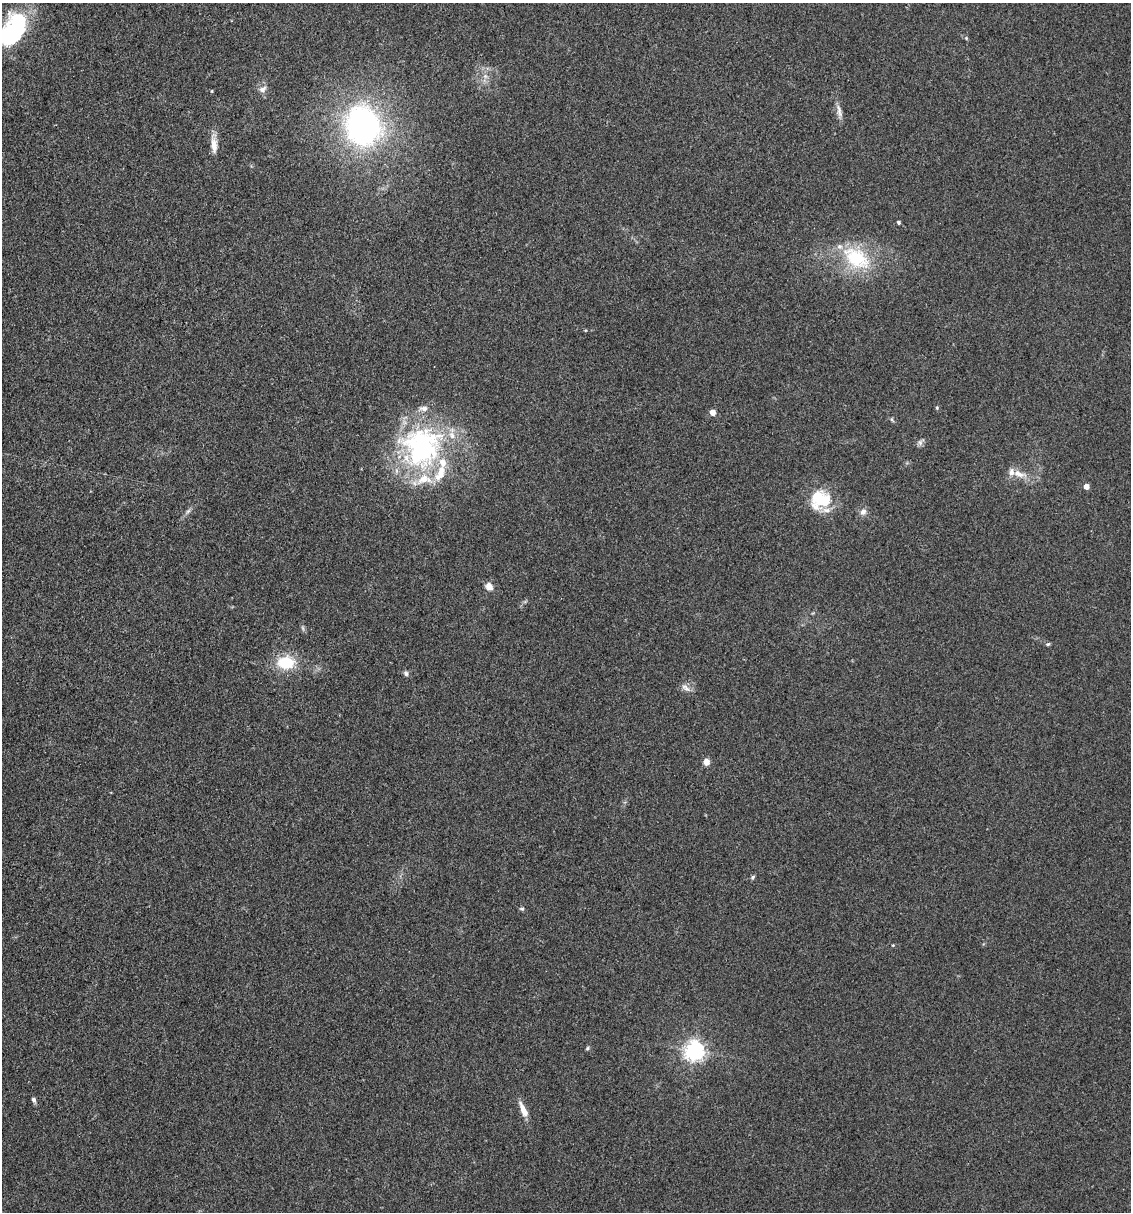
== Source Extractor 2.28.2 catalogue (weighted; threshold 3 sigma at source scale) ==
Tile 11 of 4 x 4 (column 3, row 3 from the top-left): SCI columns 2489-3617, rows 1212-2421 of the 4860 x 4841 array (HDU 1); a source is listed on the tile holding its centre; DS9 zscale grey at full resolution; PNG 1133 x 1214 px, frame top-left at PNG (2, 3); no overlay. Shown black and unused: <1% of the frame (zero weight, under 3 of 4 exposures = <1% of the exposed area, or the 3 px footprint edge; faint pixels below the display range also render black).
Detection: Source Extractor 2.28.2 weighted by HDU 2 'WHT'; one run over the whole footprint, this tile lists its part. Background 0.112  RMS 0.0067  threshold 0.0302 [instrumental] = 3 sigma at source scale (4.5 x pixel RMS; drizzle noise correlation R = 1.50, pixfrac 1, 0.05/0.05 arcsec/px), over >= 5 px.
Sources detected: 42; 3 inside a brighter object's white glare — not listed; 6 inside a brighter listed object's ellipse — not listed separately; the other 33 listed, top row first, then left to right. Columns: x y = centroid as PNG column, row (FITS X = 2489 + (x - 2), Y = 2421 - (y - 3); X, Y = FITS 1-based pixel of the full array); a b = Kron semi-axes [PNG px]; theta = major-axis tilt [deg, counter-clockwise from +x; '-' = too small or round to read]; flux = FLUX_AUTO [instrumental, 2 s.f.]
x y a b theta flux
20 21 29 20 -55 35
966 38 5 4 - 0.85
485 76 7 5 -45 1.9
263 89 11 8 32 3.5
212 91 5 3 - 0.59
839 111 21 6 -77 4.3
364 126 37 32 -70 190
214 144 24 8 -86 7.6
898 222 5 4 - 1.1
856 258 43 26 -34 44
937 408 5 4 - 0.79
712 412 4 4 - 7.4
892 420 8 4 -63 1.1
920 442 10 7 53 2.1
421 446 69 54 -4 130
1019 474 21 9 -18 8.3
1086 487 4 4 - 7.1
820 500 25 23 27 28
188 511 8 4 45 1.6
863 512 9 8 - 3.4
489 586 9 7 -59 5
303 628 7 4 -71 1.2
1048 644 6 5 - 1.1
286 663 19 14 2 25
406 673 8 6 -55 1.6
686 688 15 7 -40 3.7
706 762 7 7 - 4.3
753 877 7 4 50 1.1
522 909 7 4 -16 1.1
587 1048 6 5 - 1
694 1051 7 7 - 370
34 1100 7 5 -63 1.8
523 1110 19 7 -66 7.5